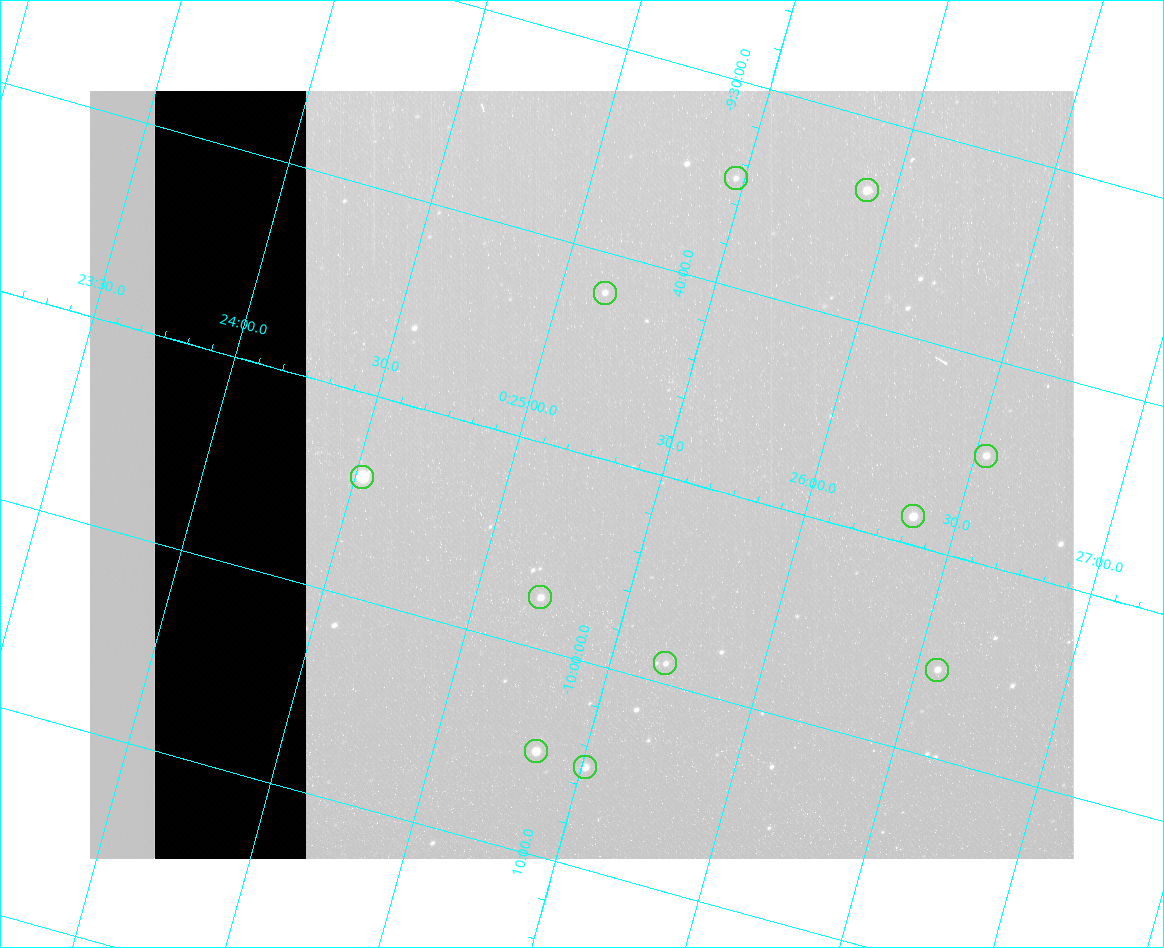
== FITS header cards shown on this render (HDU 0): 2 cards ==
NAXIS1  =                  984 / Size of image - Xaxis
NAXIS2  =                  768 / Size of image - Yaxis

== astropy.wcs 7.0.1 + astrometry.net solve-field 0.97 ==
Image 984 x 768 px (HDU 0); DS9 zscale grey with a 90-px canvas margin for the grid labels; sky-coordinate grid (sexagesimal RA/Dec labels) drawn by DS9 from the SOLVED WCS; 11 Tycho-2 reference stars matched to detected sources circled (green)
Header WCS: none
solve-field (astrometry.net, Tycho-2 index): SOLVED blind (the file carries no WCS)
Solved WCS: RA---TAN-SIP/DEC--TAN-SIP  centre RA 00:25:14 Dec -09:51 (6.31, -9.85 deg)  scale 3 arcsec/px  FOV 49.1' x 38.3'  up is -16 deg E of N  parity flipped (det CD > 0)
(file carries no celestial WCS; the grid is the blind solution)
Tycho-2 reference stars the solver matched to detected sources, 11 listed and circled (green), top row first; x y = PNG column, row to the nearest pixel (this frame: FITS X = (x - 90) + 1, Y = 768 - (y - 91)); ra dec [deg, ICRS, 3 dp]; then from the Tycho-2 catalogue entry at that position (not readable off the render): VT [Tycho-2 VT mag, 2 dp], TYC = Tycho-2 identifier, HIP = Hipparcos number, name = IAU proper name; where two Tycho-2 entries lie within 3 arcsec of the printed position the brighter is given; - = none
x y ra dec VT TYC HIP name
736 178 6.368 -9.579 12.43 5262-608-1 - -
867 190 6.477 -9.559 10.11 5262-1019-1 2042 -
605 293 6.287 -9.700 11.71 5262-944-1 - -
986 456 6.634 -9.746 10.71 5262-274-1 - -
362 477 6.131 -9.901 10.97 5262-225-1 - -
913 516 6.588 -9.810 10.04 5262-852-1 - -
540 597 6.304 -9.958 10.74 5262-816-1 - -
665 663 6.420 -9.983 12.17 5262-865-1 - -
937 670 6.643 -9.928 10.91 5262-922-1 - -
536 751 6.334 -10.083 10.47 5265-553-1 - -
585 767 6.378 -10.085 10.44 5265-477-1 - -